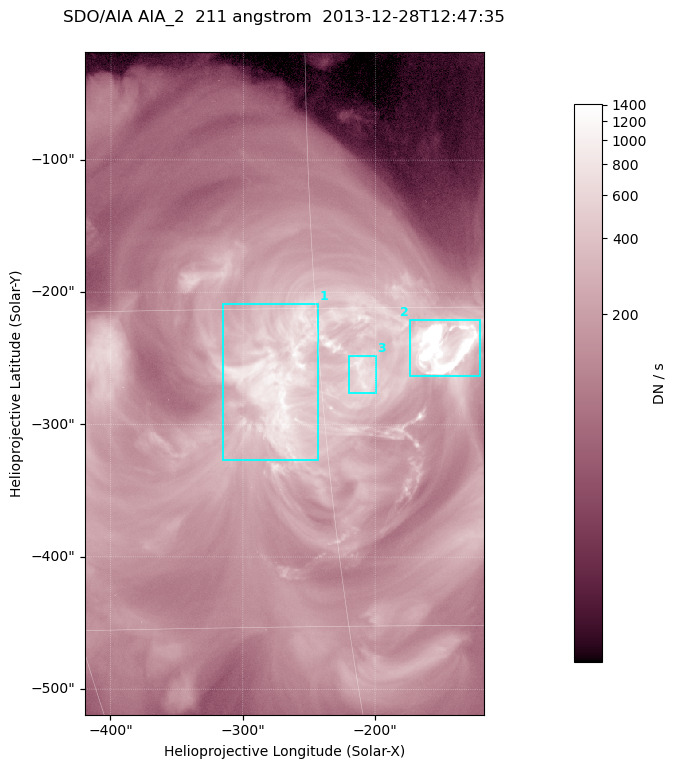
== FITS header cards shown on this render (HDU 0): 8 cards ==
TELESCOP= 'SDO/AIA '
INSTRUME= 'AIA_2   '
WAVELNTH=                  211
WAVEUNIT= 'angstrom'
DATE-OBS= '2013-12-28T12:47:35.62'
CTYPE1  = 'HPLN-TAN'
CTYPE2  = 'HPLT-TAN'
BUNIT   = 'DN / s  '

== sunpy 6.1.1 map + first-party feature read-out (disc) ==
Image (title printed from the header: SDO/AIA AIA_2  211 angstrom  2013-12-28T12:47:35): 501 x 833 px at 0.601 arcsec/px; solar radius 976 arcsec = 1624 px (partial field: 5.0% of the solar disc is inside the frame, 100% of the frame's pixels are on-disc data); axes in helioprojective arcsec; data unit DN / s (BUNIT, on the colour bar)
Orientation: roll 0.0565 deg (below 1 deg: not rotated)
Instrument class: DISC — disc imager (sunpy class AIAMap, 211 A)
Bright regions (active regions / flare kernels): reference = the on-disc median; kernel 5 px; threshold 5 sigma = 503 DN / s over a disc level ~144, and >= 1.15x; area >= 417 px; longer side >= 6 px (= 3.6 arcsec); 3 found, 3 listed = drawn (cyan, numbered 1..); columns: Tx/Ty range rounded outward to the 2 arcsec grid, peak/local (2 s.f.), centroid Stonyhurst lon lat
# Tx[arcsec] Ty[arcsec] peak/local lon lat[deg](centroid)
1 -316..-242 -328..-208 8.6 -17 -18
2 -174..-120 -264..-220 33 -9 -17
3 -220..-198 -276..-248 6.7 -13 -18